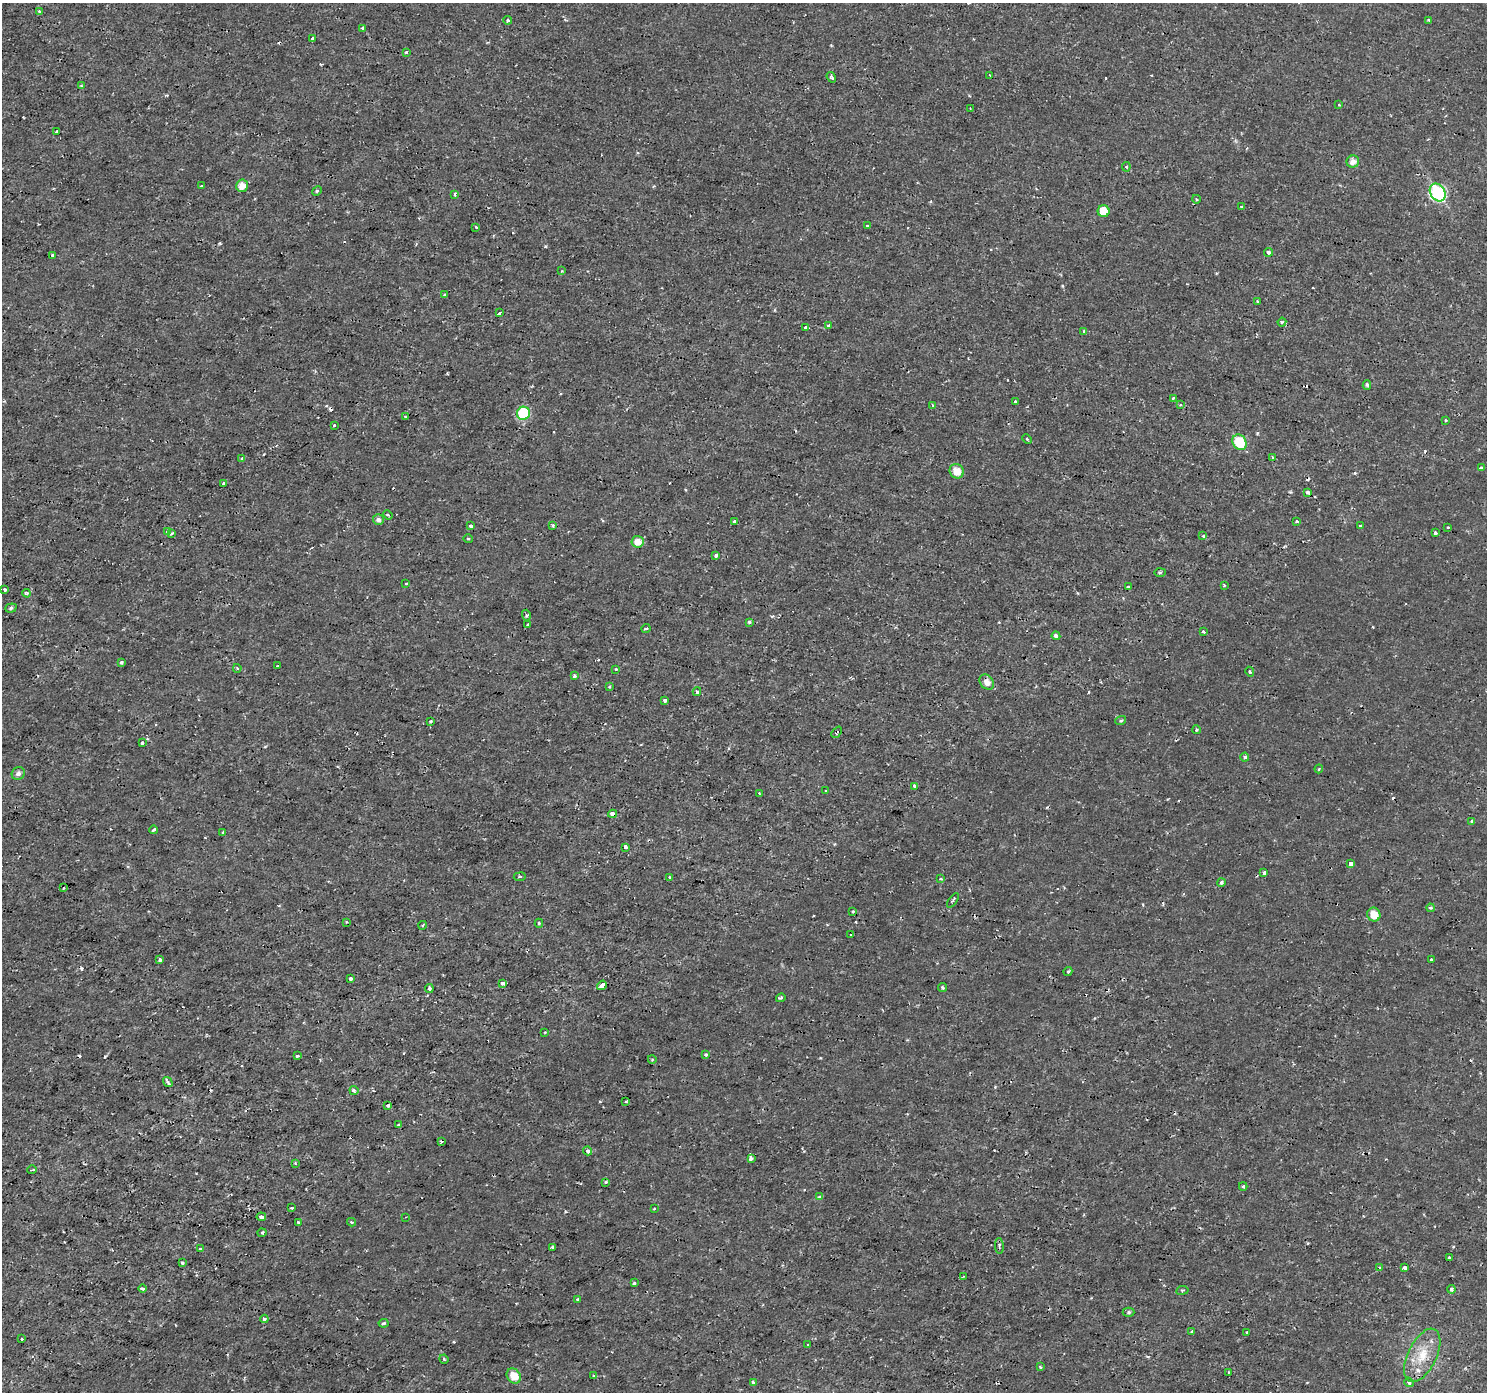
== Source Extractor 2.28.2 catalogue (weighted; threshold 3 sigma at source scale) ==
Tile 7 of 4 x 4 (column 3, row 2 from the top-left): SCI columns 2975-4459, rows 2968-4357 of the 5945 x 5874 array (HDU 1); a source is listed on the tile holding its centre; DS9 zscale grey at full resolution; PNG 1489 x 1394 px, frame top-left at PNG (2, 3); each listed source drawn as its Kron ellipse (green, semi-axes under 4 px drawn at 4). Shown black and unused: <1% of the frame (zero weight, under 2 of 3 exposures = <1% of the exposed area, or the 3 px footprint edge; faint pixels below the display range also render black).
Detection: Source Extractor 2.28.2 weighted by HDU 2 'WHT'; one run over the whole footprint, this tile lists its part. Background 4.34e-04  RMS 0.0011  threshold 0.00505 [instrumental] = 3 sigma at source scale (4.5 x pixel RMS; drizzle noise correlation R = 1.50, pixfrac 1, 0.0396/0.0396 arcsec/px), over >= 5 px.
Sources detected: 198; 16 cosmic-ray / hot-pixel residue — neither listed nor drawn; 1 inside a brighter listed object's ellipse — not listed separately; the other 181 listed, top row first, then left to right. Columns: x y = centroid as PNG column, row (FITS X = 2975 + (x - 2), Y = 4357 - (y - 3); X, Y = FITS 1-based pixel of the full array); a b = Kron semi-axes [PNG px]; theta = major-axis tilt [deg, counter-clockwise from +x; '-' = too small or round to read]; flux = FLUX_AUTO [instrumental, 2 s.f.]
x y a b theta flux
39 11 4 3 - 0.14
507 20 4 4 - 0.16
1429 20 3 3 - 0.14
362 28 4 3 - 0.2
313 38 4 3 - 0.36
406 52 3 3 - 0.22
990 75 2 2 - 0.08
831 77 5 4 - 0.24
81 86 4 3 - 0.097
1339 105 3 2 - 0.21
970 109 3 2 - 0.081
57 131 3 3 - 0.26
1353 161 6 6 - 0.77
1126 167 5 4 - 0.17
201 186 3 2 - 0.089
242 186 6 6 - 1.1
317 191 5 4 - 0.14
1438 193 9 7 -56 14
455 194 3 3 - 0.26
1196 199 4 3 - 0.11
1241 207 3 3 - 0.22
1104 211 6 6 - 1.8
867 226 4 3 - 0.12
476 227 3 3 - 0.18
1269 252 4 4 - 0.39
53 255 3 3 - 0.3
561 271 4 2 - 0.092
445 295 3 3 - 0.19
1258 302 3 3 - 0.21
499 313 4 3 - 0.56
1282 322 4 4 - 0.18
828 325 3 3 - 0.4
806 328 4 3 - 0.65
1084 332 3 3 - 0.33
1367 385 5 4 - 0.19
1173 398 3 3 - 0.16
1015 401 3 2 - 0.17
933 405 4 3 - 0.17
1180 405 4 3 - 0.16
523 413 6 6 - 8.8
405 417 4 2 - 0.11
1446 420 3 2 - 0.13
334 425 4 2 - 0.11
1027 439 5 3 - 0.11
1240 442 8 6 -59 4.4
1273 457 4 3 - 0.15
242 458 4 3 - 0.24
1481 468 4 3 - 0.29
957 471 7 7 - 1.3
223 483 3 3 - 0.2
1307 492 4 3 - 0.33
388 515 5 3 - 0.11
378 520 5 5 - 0.42
734 521 3 3 - 0.26
1297 521 3 3 - 0.15
553 525 3 3 - 0.4
471 526 4 3 - 0.31
1360 526 3 3 - 0.15
1448 527 3 2 - 0.19
167 532 4 3 - 0.61
172 533 3 3 - 0.34
1435 533 3 3 - 0.32
1203 536 3 3 - 0.37
468 539 5 3 - 0.11
638 542 6 6 - 0.98
716 555 4 3 - 0.37
1160 572 6 4 2 0.16
406 583 3 2 - 0.085
1224 585 3 3 - 0.13
1128 587 3 3 - 0.53
5 590 3 3 - 0.24
27 593 4 4 - 0.26
11 608 6 4 19 0.2
526 615 5 3 - 0.14
749 622 4 3 - 0.17
528 625 4 3 - 0.13
646 629 4 2 - 0.17
1203 631 3 3 - 0.2
1056 636 4 4 - 0.66
121 662 3 3 - 0.33
278 666 3 2 - 0.12
237 668 4 4 - 0.15
616 669 3 3 - 0.097
1250 672 5 4 - 0.16
574 676 3 3 - 0.38
987 682 8 6 -50 0.83
609 686 3 3 - 0.12
697 692 4 3 - 0.26
665 700 3 3 - 0.32
1121 720 5 3 - 0.16
430 721 3 3 - 0.16
1196 730 4 3 - 0.14
837 732 6 3 49 0.13
142 743 4 3 - 0.19
1245 757 4 4 - 0.26
1319 769 4 3 - 0.13
18 773 7 6 - 0.42
914 786 4 3 - 0.55
826 791 3 2 - 0.093
759 793 3 2 - 0.093
612 814 4 4 - 0.73
1471 821 3 3 - 0.13
154 830 4 3 - 0.21
223 833 3 3 - 0.18
625 847 3 3 - 0.57
1350 864 4 3 - 0.65
1264 872 3 3 - 0.38
520 877 6 3 8 0.12
670 878 3 2 - 0.2
940 879 4 3 - 0.11
1221 882 4 4 - 0.22
63 888 3 2 - 0.092
953 901 8 2 54 0.16
1430 908 4 3 - 0.21
853 912 3 2 - 0.23
1374 915 7 6 - 1.4
346 922 3 2 - 0.084
539 923 4 3 - 0.15
423 925 4 3 - 0.11
850 935 3 2 - 0.12
160 960 4 3 - 0.39
1432 960 3 3 - 0.35
1068 972 4 4 - 0.13
351 979 4 3 - 0.56
502 983 4 3 - 0.51
602 985 5 3 - 2
942 988 4 4 - 0.22
429 989 4 3 - 0.25
781 998 5 3 - 0.17
545 1032 4 3 - 0.1
706 1054 4 3 - 0.24
297 1056 3 3 - 0.23
652 1059 4 3 - 0.11
168 1082 5 3 - 0.33
354 1090 4 3 - 0.21
626 1101 3 3 - 0.14
388 1106 3 3 - 0.25
398 1124 3 2 - 0.11
442 1141 4 2 - 0.15
588 1151 4 4 - 0.24
751 1159 4 3 - 0.69
295 1163 4 3 - 0.1
32 1170 4 2 - 0.11
606 1182 3 2 - 0.14
1243 1186 4 3 - 0.17
819 1197 3 3 - 0.42
291 1208 3 2 - 0.12
654 1208 3 2 - 0.16
261 1217 4 4 - 0.48
406 1217 3 2 - 0.08
351 1222 4 3 - 0.18
299 1223 4 4 - 0.21
262 1233 4 4 - 0.13
999 1246 8 3 -88 0.23
552 1247 4 3 - 0.31
200 1249 3 3 - 0.2
1449 1258 3 3 - 0.23
182 1263 4 3 - 0.17
1405 1267 3 3 - 0.39
1380 1268 4 3 - 0.19
964 1276 4 2 - 0.073
634 1283 3 3 - 0.36
142 1289 4 3 - 0.27
1451 1289 4 3 - 0.33
1182 1290 6 3 9 0.14
578 1299 3 3 - 0.36
1129 1312 6 4 0 0.19
264 1319 4 3 - 0.21
384 1323 5 4 - 0.2
1192 1332 4 3 - 0.17
1247 1332 3 3 - 0.12
22 1339 3 2 - 0.28
808 1345 3 3 - 0.12
1422 1355 29 14 64 3.1
444 1359 5 4 - 0.15
1040 1367 3 2 - 0.15
1229 1372 3 2 - 0.11
514 1376 8 6 -52 1.6
594 1376 4 2 - 0.1
753 1382 3 3 - 0.28
1409 1382 5 4 - 0.33
Overlapping masked pixels (flux is a lower limit): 2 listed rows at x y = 612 814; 1422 1355